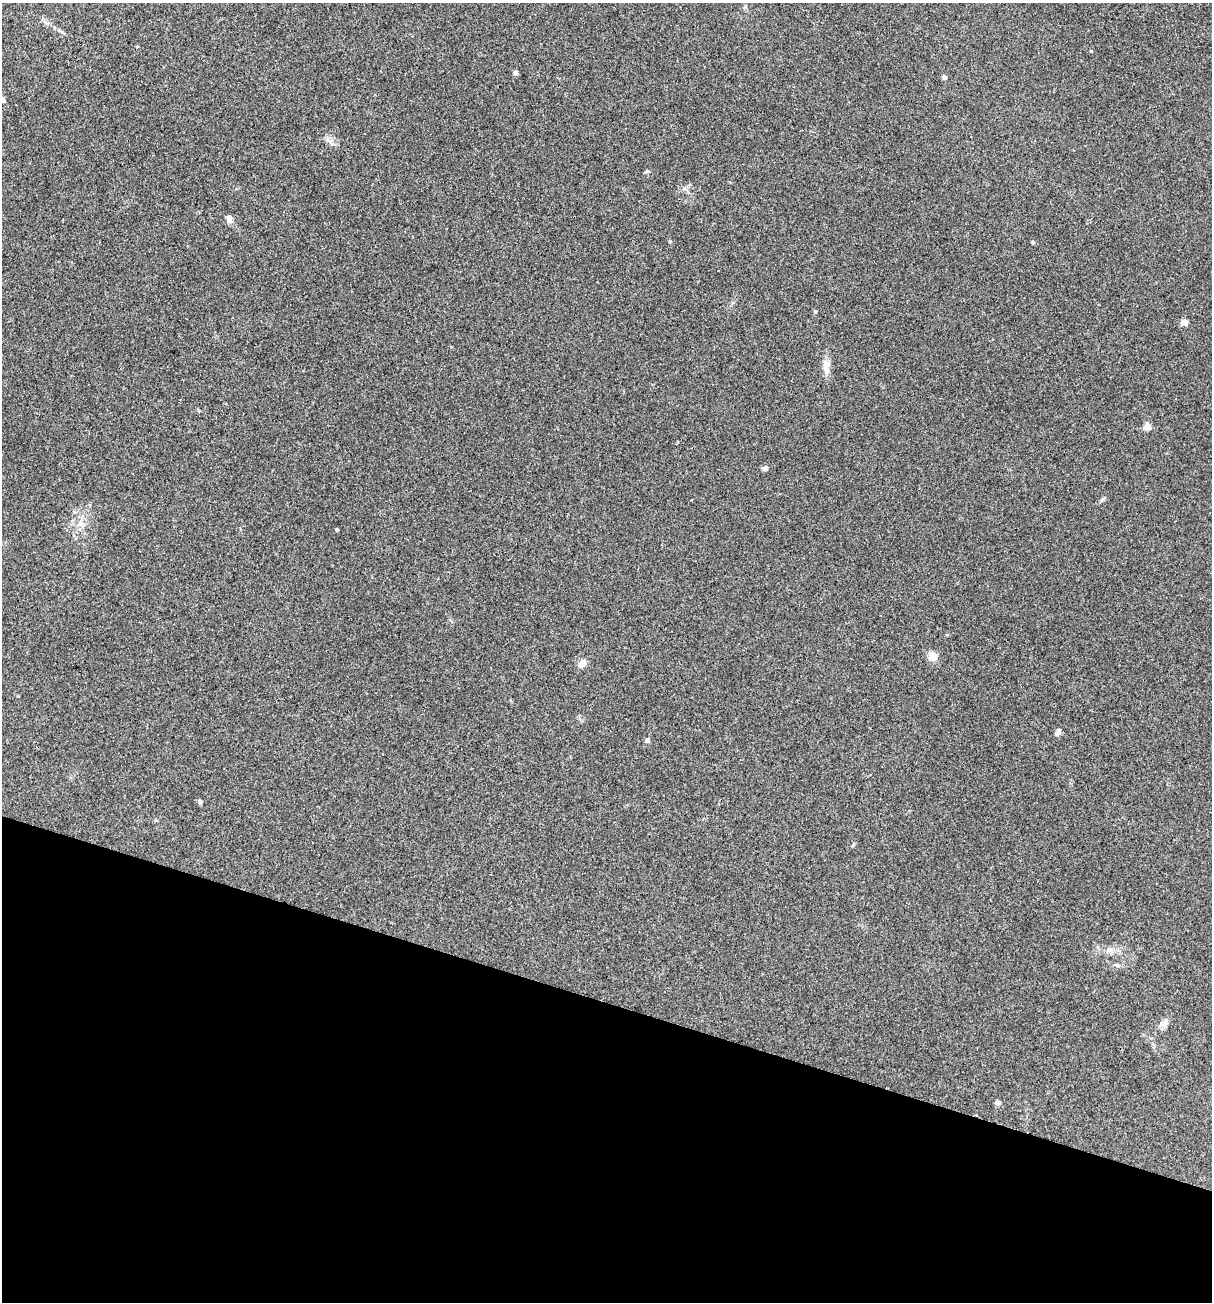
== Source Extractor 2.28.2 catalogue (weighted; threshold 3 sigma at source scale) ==
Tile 15 of 4 x 4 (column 3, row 4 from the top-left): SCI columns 2544-3753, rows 1-1300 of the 5213 x 5200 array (HDU 1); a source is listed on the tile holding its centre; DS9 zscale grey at full resolution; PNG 1214 x 1304 px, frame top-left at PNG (2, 3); no overlay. Shown black and unused: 23% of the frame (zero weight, under 3 of 4 exposures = <1% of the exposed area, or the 3 px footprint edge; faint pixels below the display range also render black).
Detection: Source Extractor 2.28.2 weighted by HDU 2 'WHT'; one run over the whole footprint, this tile lists its part. Background 0.196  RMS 0.0078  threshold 0.0351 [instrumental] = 3 sigma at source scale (4.5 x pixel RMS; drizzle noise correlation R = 1.50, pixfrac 1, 0.05/0.05 arcsec/px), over >= 5 px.
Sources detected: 19; all 19 listed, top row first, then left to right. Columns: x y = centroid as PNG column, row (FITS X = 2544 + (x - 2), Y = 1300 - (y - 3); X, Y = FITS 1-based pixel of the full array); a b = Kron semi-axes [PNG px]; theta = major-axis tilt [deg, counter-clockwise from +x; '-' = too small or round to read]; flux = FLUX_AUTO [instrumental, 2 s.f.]
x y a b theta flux
516 72 6 5 - 1.7
944 77 5 4 - 2.5
2 100 5 4 - 4.9
647 172 6 4 20 1.1
229 218 10 6 -77 3.3
1033 242 4 4 - 1
815 311 4 4 - 0.87
1184 322 5 5 - 8.3
826 369 15 7 -77 5.2
1147 427 10 8 9 3.2
765 468 5 5 - 3.4
336 530 4 3 - 0.87
932 656 11 9 -37 6.5
582 663 10 7 24 4.7
1057 733 9 5 53 2.2
647 740 6 5 - 1.9
200 801 6 5 - 1.2
1164 1024 13 8 6 3.7
998 1103 6 5 - 2.7
Isophote crosses this tile's border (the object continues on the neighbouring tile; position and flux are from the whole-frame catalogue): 1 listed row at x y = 2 100
Unlisted compact peaks at least as high as the median listed source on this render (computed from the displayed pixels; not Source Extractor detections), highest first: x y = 1091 51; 1103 499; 670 241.